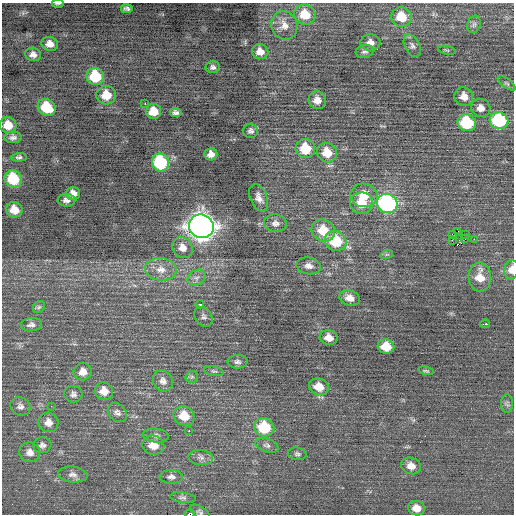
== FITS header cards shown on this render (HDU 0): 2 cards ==
NAXIS1  =                  512 / Axis length
NAXIS2  =                  512 / Axis length

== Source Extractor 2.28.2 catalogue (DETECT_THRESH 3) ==
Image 512 x 512 px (HDU 0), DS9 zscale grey, 1 PNG px = 1 image px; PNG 516 x 516 px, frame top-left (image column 1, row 512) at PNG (2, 3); each listed source drawn as its Kron ellipse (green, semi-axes under 4 px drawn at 4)
Background 0.0788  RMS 0.8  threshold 2.41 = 3 sigma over >= 5 px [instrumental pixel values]
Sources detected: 98; all 98 listed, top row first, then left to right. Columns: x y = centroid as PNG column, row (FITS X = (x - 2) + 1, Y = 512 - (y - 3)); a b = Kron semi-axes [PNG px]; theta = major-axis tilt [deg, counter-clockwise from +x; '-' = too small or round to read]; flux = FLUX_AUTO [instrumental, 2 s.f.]
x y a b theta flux
58 3 6 2 1 76
127 8 6 4 -7 140
305 15 11 10 - 1100
401 17 10 9 - 1400
474 24 9 6 72 160
284 25 14 13 - 480
370 42 10 8 -5 340
50 44 8 7 - 380
412 46 12 7 -62 190
447 50 9 2 -11 62
365 51 9 6 15 150
260 52 8 7 - 460
33 54 8 6 -13 250
213 67 7 6 - 150
95 76 9 8 - 2300
507 83 10 4 -36 100
106 95 10 9 - 950
464 96 9 9 - 440
317 100 9 8 - 390
145 104 2 2 - 390
47 107 9 8 - 1700
481 108 9 9 - 350
153 111 8 7 - 940
176 112 6 4 -8 150
499 121 9 8 - 4100
467 123 9 8 - 3100
8 125 8 8 - 770
251 131 7 7 - 160
13 137 8 5 2 180
305 148 10 9 - 1500
327 153 10 9 - 1000
211 154 6 6 - 290
19 157 8 4 3 120
160 162 9 8 - 4400
13 179 9 8 - 2400
73 193 7 6 - 420
364 195 13 12 - 940
259 198 14 8 -68 360
66 200 9 6 -1 230
361 203 11 10 - 1100
387 203 10 9 - 9800
14 210 8 7 - 780
275 223 11 9 -4 280
201 226 12 11 - 53000
323 230 12 10 -30 1300
458 231 2 2 - 270
452 235 3 2 - 34
465 235 2 2 - 930
465 239 4 3 - 43
474 239 2 2 - 260
452 240 3 2 - 54
336 241 11 9 -27 2600
182 248 11 9 -48 460
387 254 6 4 18 65
309 266 12 8 -9 310
161 269 16 11 -7 640
511 270 9 7 81 480
480 277 14 11 -88 900
196 278 10 7 33 230
350 298 10 7 -16 450
200 304 4 3 - 380
39 307 6 5 - 94
204 317 11 8 -50 180
485 324 5 3 - 450
31 325 11 6 6 200
329 338 9 7 -14 490
386 346 8 7 - 1100
237 362 10 6 0 170
214 371 10 4 -11 100
426 371 8 3 -11 78
83 372 9 8 - 440
192 377 6 5 - 94
163 381 11 9 -55 280
319 387 10 8 -18 790
104 391 9 8 - 610
73 394 9 8 - 190
507 404 9 6 -89 130
20 406 10 9 - 230
51 406 3 2 - 60
117 413 11 8 -41 210
184 416 11 9 -23 1100
48 422 10 9 - 400
264 427 10 9 - 2300
189 431 2 2 - 380
156 435 12 7 -7 220
42 445 9 8 - 220
153 445 11 9 -14 760
267 445 12 6 -20 200
30 452 10 10 - 330
297 454 9 6 -7 140
201 457 12 7 -4 270
411 466 10 8 -19 460
73 475 15 8 -6 280
171 477 11 7 -2 240
183 498 13 5 -8 170
417 508 8 7 - 570
200 512 11 5 -30 140
190 514 5 2 - 1000
At the frame edge (FLAGS 8, measured only in part): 4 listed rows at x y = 58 3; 511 270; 200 512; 190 514